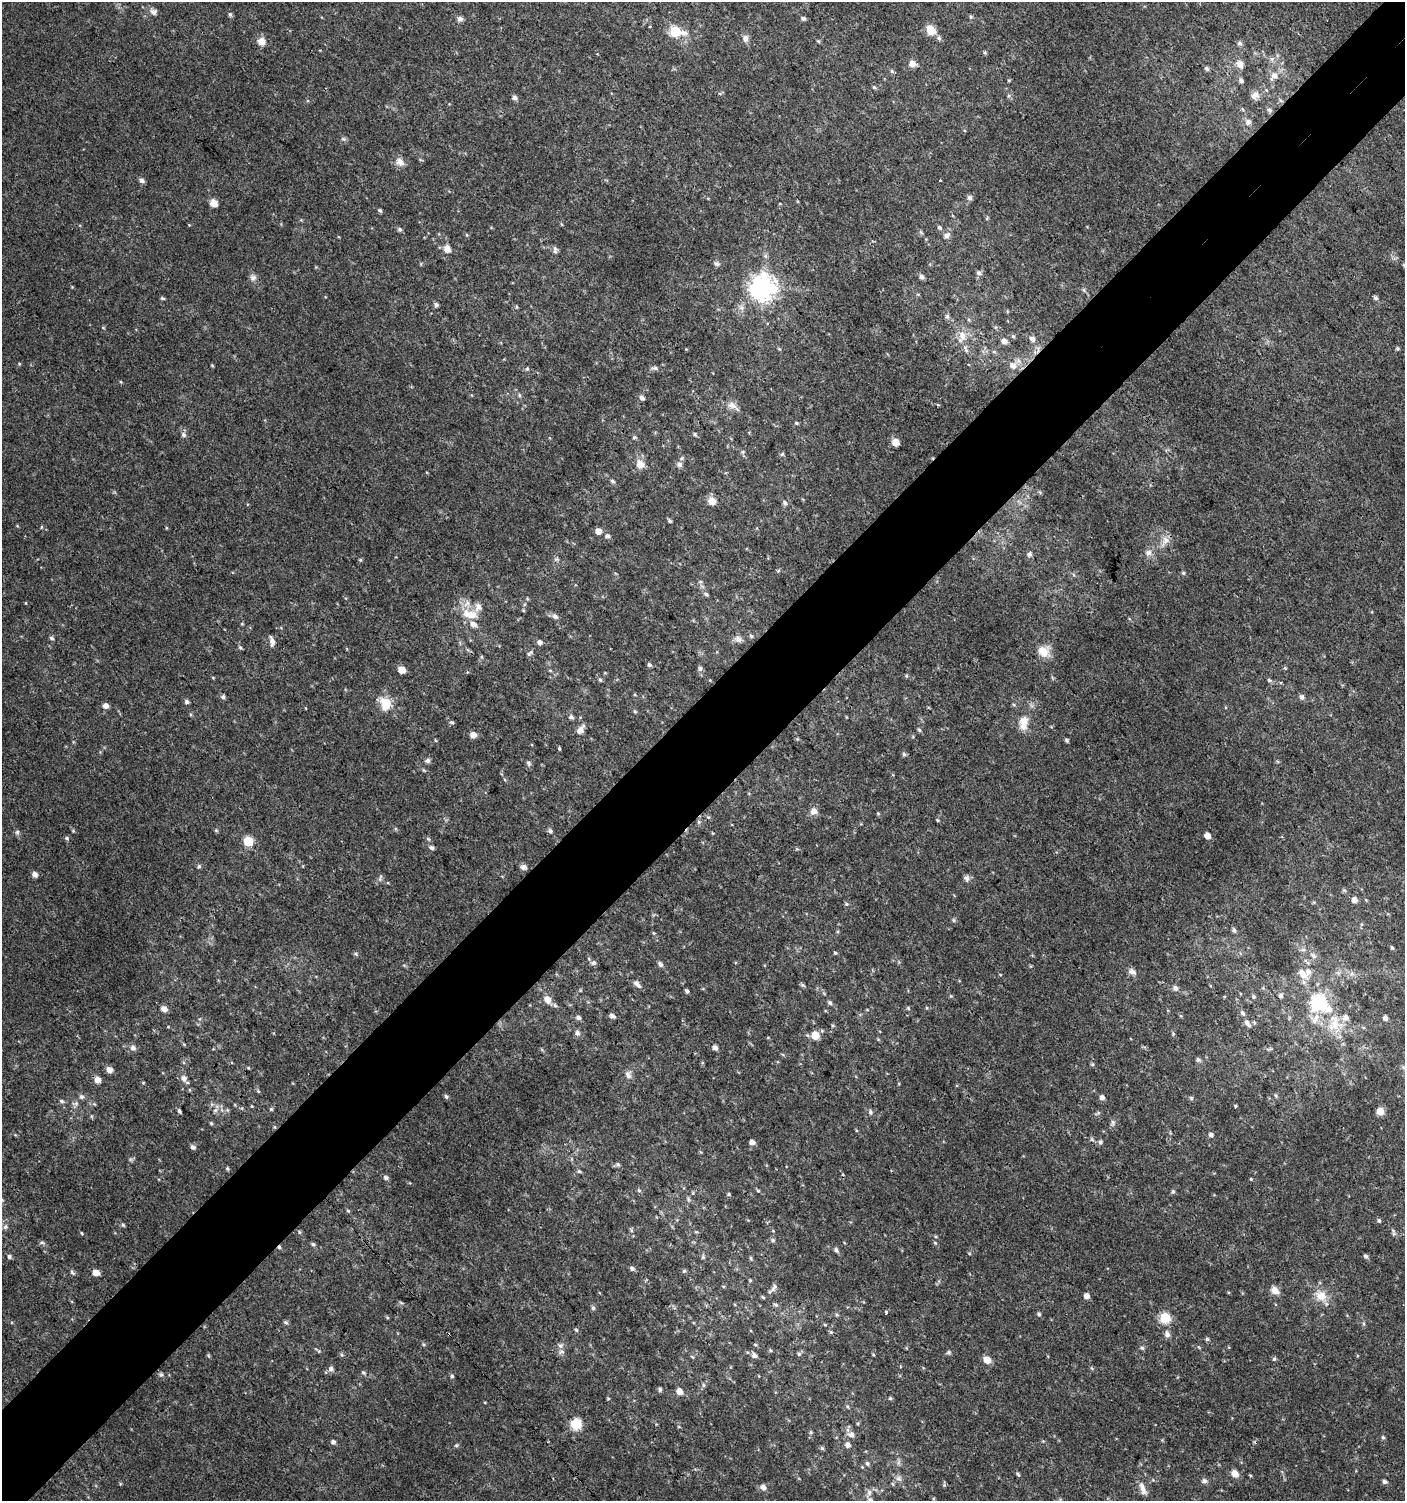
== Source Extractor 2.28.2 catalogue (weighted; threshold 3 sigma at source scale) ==
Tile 10 of 4 x 4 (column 2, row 3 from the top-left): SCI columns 1608-3010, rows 1531-3029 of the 6060 x 6084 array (HDU 1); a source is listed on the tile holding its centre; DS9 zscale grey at full resolution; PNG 1407 x 1503 px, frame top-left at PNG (2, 2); no overlay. Shown black and unused: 8% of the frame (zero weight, under 3 of 4 exposures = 4% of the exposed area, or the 3 px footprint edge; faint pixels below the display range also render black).
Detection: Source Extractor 2.28.2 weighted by HDU 2 'WHT'; one run over the whole footprint, this tile lists its part. Background 0.00477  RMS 0.0021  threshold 0.0096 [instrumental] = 3 sigma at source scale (4.5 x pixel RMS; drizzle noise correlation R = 1.50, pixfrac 1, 0.0396/0.0396 arcsec/px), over >= 5 px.
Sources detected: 313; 3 cosmic-ray / hot-pixel residue — not listed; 7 inside a brighter listed object's ellipse — not listed separately; the other 303 listed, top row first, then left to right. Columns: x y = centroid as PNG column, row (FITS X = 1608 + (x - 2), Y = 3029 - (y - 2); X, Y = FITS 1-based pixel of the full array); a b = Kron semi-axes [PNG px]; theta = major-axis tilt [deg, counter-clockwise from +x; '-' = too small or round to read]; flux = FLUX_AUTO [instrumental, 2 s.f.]
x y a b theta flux
153 12 9 7 -25 0.83
230 14 6 5 - 0.4
803 18 5 4 - 0.53
460 19 8 6 -2 0.68
931 30 12 9 -54 2.5
675 31 7 6 - 15
745 38 10 7 -83 0.88
261 41 9 9 - 1.7
818 41 6 3 -44 0.24
1239 43 7 6 - 0.56
912 64 6 6 - 1.7
1240 64 9 7 -58 1.8
1207 68 7 5 -43 0.42
892 71 6 5 - 0.35
1274 76 14 9 55 1.9
1009 80 5 3 - 0.21
1241 80 6 5 - 0.61
874 87 5 4 - 0.3
1255 95 12 9 38 1.4
514 97 6 5 - 0.69
1269 110 6 5 - 0.55
1248 122 8 7 - 0.97
343 139 6 4 0 0.37
400 162 12 9 -43 1.5
142 180 6 5 - 0.79
940 180 2 2 - 0.19
969 198 7 6 - 0.57
213 203 7 7 - 1.7
380 211 5 4 - 0.38
561 224 6 3 -70 0.2
939 227 5 4 - 0.35
399 229 6 5 - 0.43
947 235 9 6 33 0.91
447 249 10 8 -66 1.4
555 250 11 5 -86 0.61
765 256 6 5 - 0.44
717 264 8 6 -30 0.56
979 273 7 6 - 0.58
921 277 6 5 - 0.64
253 278 9 8 - 0.84
763 287 8 8 - 210
1084 290 6 4 -71 0.31
162 298 6 4 -8 0.29
1375 298 6 5 - 0.49
436 305 5 5 - 0.51
517 307 5 3 - 0.23
947 316 6 5 - 0.48
103 328 5 3 - 0.2
962 336 15 10 -89 2.2
1013 336 5 5 - 0.33
1032 339 9 7 -44 0.82
1004 341 6 5 - 1.1
1397 348 6 4 -1 0.29
994 352 6 4 -19 0.28
19 364 5 3 - 0.21
1013 365 9 8 - 1.5
655 368 9 5 -5 0.6
527 369 6 4 70 0.32
121 382 5 3 - 0.2
519 395 6 3 -71 0.28
642 398 5 4 - 0.81
732 405 14 9 -26 1.5
796 423 5 4 - 0.29
695 434 5 4 - 0.31
183 435 7 6 - 0.65
634 437 5 5 - 0.28
895 442 5 5 - 3
743 452 6 5 - 0.36
782 454 5 4 - 0.32
640 464 9 8 - 2.1
679 464 7 7 - 0.8
612 481 5 4 - 0.37
712 501 8 8 - 2.1
785 503 7 5 -57 0.5
669 521 5 4 - 0.37
41 527 5 3 - 0.18
598 531 5 5 - 1.7
607 536 6 5 - 0.48
1165 541 18 8 62 1.8
1148 553 9 9 - 1.1
1029 554 6 6 - 0.58
556 559 6 5 - 0.39
360 560 5 5 - 0.25
778 571 6 4 20 0.26
1183 573 5 4 - 0.29
700 582 6 4 0 0.29
706 594 7 5 -28 0.41
523 610 6 3 -72 0.22
469 614 25 13 -11 3.8
555 616 7 6 - 0.84
242 624 5 3 - 0.18
751 636 5 5 - 0.35
51 638 5 4 - 0.42
738 639 10 9 - 1
272 642 9 6 -83 1.1
540 642 6 5 - 0.72
240 647 6 4 -48 0.33
1043 651 16 14 -39 2.8
529 653 10 4 49 0.39
649 665 5 5 - 0.42
700 668 7 5 -67 0.47
1285 668 4 4 - 0.24
402 670 5 5 - 3
550 671 5 3 - 0.22
906 676 5 4 - 0.25
213 678 5 3 - 0.16
600 680 5 4 - 0.3
1270 680 7 4 -20 0.38
223 697 5 5 - 0.47
1302 697 7 6 - 0.65
186 701 5 5 - 0.51
385 704 13 11 -76 4.4
105 706 5 5 - 1.2
635 711 5 4 - 0.28
571 717 6 5 - 0.58
1023 721 16 14 -70 2.7
452 722 6 4 -3 0.35
580 730 12 8 50 1
919 730 5 4 - 0.32
473 735 5 5 - 1.7
797 739 5 4 - 0.22
435 740 5 3 - 0.19
1067 740 5 4 - 0.37
559 749 4 3 - 0.23
904 754 6 5 - 0.36
427 761 7 6 - 0.55
528 763 7 5 -54 0.44
424 770 5 4 - 0.25
814 811 9 8 - 1.4
878 813 5 4 - 0.22
937 820 4 4 - 0.23
699 822 6 5 - 0.38
216 830 5 4 - 0.27
550 831 6 5 - 0.52
17 832 6 6 - 0.46
1207 836 5 4 - 2.1
66 838 6 4 -28 0.37
428 839 6 5 - 0.36
248 841 5 5 - 8.8
432 847 6 5 - 0.5
199 866 5 5 - 0.33
523 867 8 7 - 0.74
35 874 6 5 - 1
380 877 9 3 77 0.37
967 878 9 7 -84 0.7
1344 890 6 4 -42 0.33
1354 900 5 5 - 1.3
846 904 6 4 -22 0.34
953 920 6 4 -89 0.31
1234 930 6 5 - 0.47
653 933 5 3 - 0.23
1392 948 5 3 - 0.34
835 953 4 4 - 0.26
356 954 6 5 - 0.33
1314 956 8 6 -45 0.75
594 963 7 7 - 0.52
660 964 6 5 - 0.7
1132 972 10 7 -25 0.93
1000 974 5 3 - 0.17
1302 974 17 9 -51 2.3
1352 974 7 4 -18 0.52
637 984 10 5 -47 0.96
802 985 7 4 -36 0.35
1175 988 6 6 - 0.77
580 990 5 3 - 0.19
687 991 4 4 - 0.45
1281 996 6 5 - 0.55
1253 997 6 5 - 0.35
547 999 10 8 -61 1.6
1319 1002 8 8 - 27
830 1003 6 5 - 0.48
555 1005 7 5 -66 0.44
908 1008 5 4 - 0.26
164 1009 6 5 - 1.2
1243 1013 8 5 -53 0.58
612 1016 6 5 - 0.79
578 1018 6 5 - 0.59
1385 1018 5 5 - 0.74
1247 1024 13 6 -50 0.92
1335 1025 25 21 -83 6.6
577 1033 7 6 - 0.81
1173 1034 5 4 - 0.29
815 1035 5 5 - 4.6
133 1048 7 7 - 0.78
715 1048 5 4 - 0.89
1198 1060 7 5 -27 0.48
109 1070 6 5 - 1.5
628 1075 12 8 -77 0.97
183 1078 8 7 - 1.1
97 1080 5 5 - 1.8
143 1083 5 3 - 0.16
1276 1095 6 3 -71 0.27
446 1096 5 5 - 0.41
82 1097 6 5 - 0.62
1102 1097 5 5 - 0.97
1191 1098 6 5 - 0.39
61 1101 7 5 -17 0.44
76 1103 8 5 18 0.58
251 1106 4 3 - 0.17
1235 1106 5 3 - 0.21
271 1109 5 4 - 0.3
215 1110 7 5 43 0.53
179 1111 4 3 - 0.42
1380 1111 5 5 - 3.3
870 1112 6 5 - 0.45
211 1123 5 4 - 0.27
1113 1123 10 6 82 0.59
1211 1135 5 5 - 0.63
752 1142 5 4 - 1.2
193 1147 6 5 - 0.66
618 1164 7 5 -62 0.4
227 1168 5 4 - 0.28
579 1171 6 4 -28 0.34
386 1178 6 5 - 0.52
1251 1179 4 4 - 0.24
639 1190 6 5 - 0.36
758 1191 5 4 - 0.28
1173 1191 6 5 - 0.37
729 1194 5 4 - 0.28
688 1199 6 4 -72 0.35
2 1200 6 3 -20 0.27
348 1211 5 4 - 0.26
1379 1221 5 5 - 0.4
123 1225 5 4 - 0.3
5 1227 8 6 73 0.63
631 1230 6 4 -72 0.32
299 1232 5 3 - 0.25
696 1232 5 3 - 0.21
81 1233 4 3 - 0.17
1394 1234 7 4 -72 0.4
773 1240 6 5 - 0.42
42 1243 6 4 -1 0.35
935 1243 4 4 - 0.22
313 1244 5 5 - 0.37
836 1250 6 5 - 0.6
1366 1256 5 5 - 0.52
9 1257 5 5 - 0.53
703 1257 6 5 - 0.36
751 1258 6 4 -88 0.26
632 1268 6 6 - 0.5
684 1271 6 4 45 0.28
72 1272 7 4 -42 0.4
95 1273 5 5 - 2
750 1280 4 4 - 0.21
774 1287 12 6 58 0.82
1275 1290 11 7 -38 1.6
1087 1296 5 4 - 1.2
1321 1296 15 14 - 3
763 1297 5 4 - 0.26
776 1305 6 4 -44 0.34
593 1308 6 5 - 0.43
886 1313 4 3 - 0.28
1039 1314 6 5 - 0.38
837 1315 6 4 -19 0.28
387 1317 5 3 - 0.22
1165 1318 6 5 - 17
286 1322 6 5 - 0.37
825 1325 5 3 - 0.2
576 1330 5 5 - 0.32
831 1332 5 4 - 0.28
1167 1334 8 7 - 0.81
1207 1339 5 5 - 0.35
755 1345 5 4 - 0.27
560 1346 8 5 16 0.59
1142 1348 6 4 -15 0.4
770 1350 5 4 - 0.26
561 1352 8 5 8 0.57
949 1352 6 5 - 0.39
799 1354 5 5 - 0.4
342 1355 6 4 -44 0.31
754 1355 6 5 - 0.83
873 1355 5 3 - 0.2
692 1357 6 3 -44 0.25
1274 1359 6 5 - 0.37
987 1360 6 5 - 2.8
331 1369 7 6 - 0.76
363 1373 6 4 -34 0.31
161 1374 6 5 - 0.37
452 1376 4 4 - 0.33
703 1385 6 4 -89 0.36
660 1390 6 5 - 0.41
679 1391 6 5 - 1.7
890 1398 5 4 - 0.31
576 1424 6 6 - 18
811 1432 5 3 - 0.28
851 1435 9 7 -21 1.2
1383 1438 5 5 - 0.37
333 1442 5 5 - 0.61
456 1445 6 4 -18 0.26
848 1445 6 5 - 0.96
822 1448 5 5 - 0.34
867 1463 6 6 - 0.47
1018 1474 7 4 -62 0.33
1235 1474 8 6 -50 1.8
1250 1475 5 3 - 0.2
899 1478 9 7 -25 0.81
1204 1481 8 7 - 0.61
1385 1482 6 5 - 0.48
893 1484 6 4 -70 0.28
944 1485 5 5 - 0.29
763 1487 8 7 - 0.96
1142 1487 16 7 -65 1.5
869 1493 15 6 70 1.4
Isophote crosses this tile's border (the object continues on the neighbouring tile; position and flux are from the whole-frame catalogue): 1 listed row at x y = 2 1200